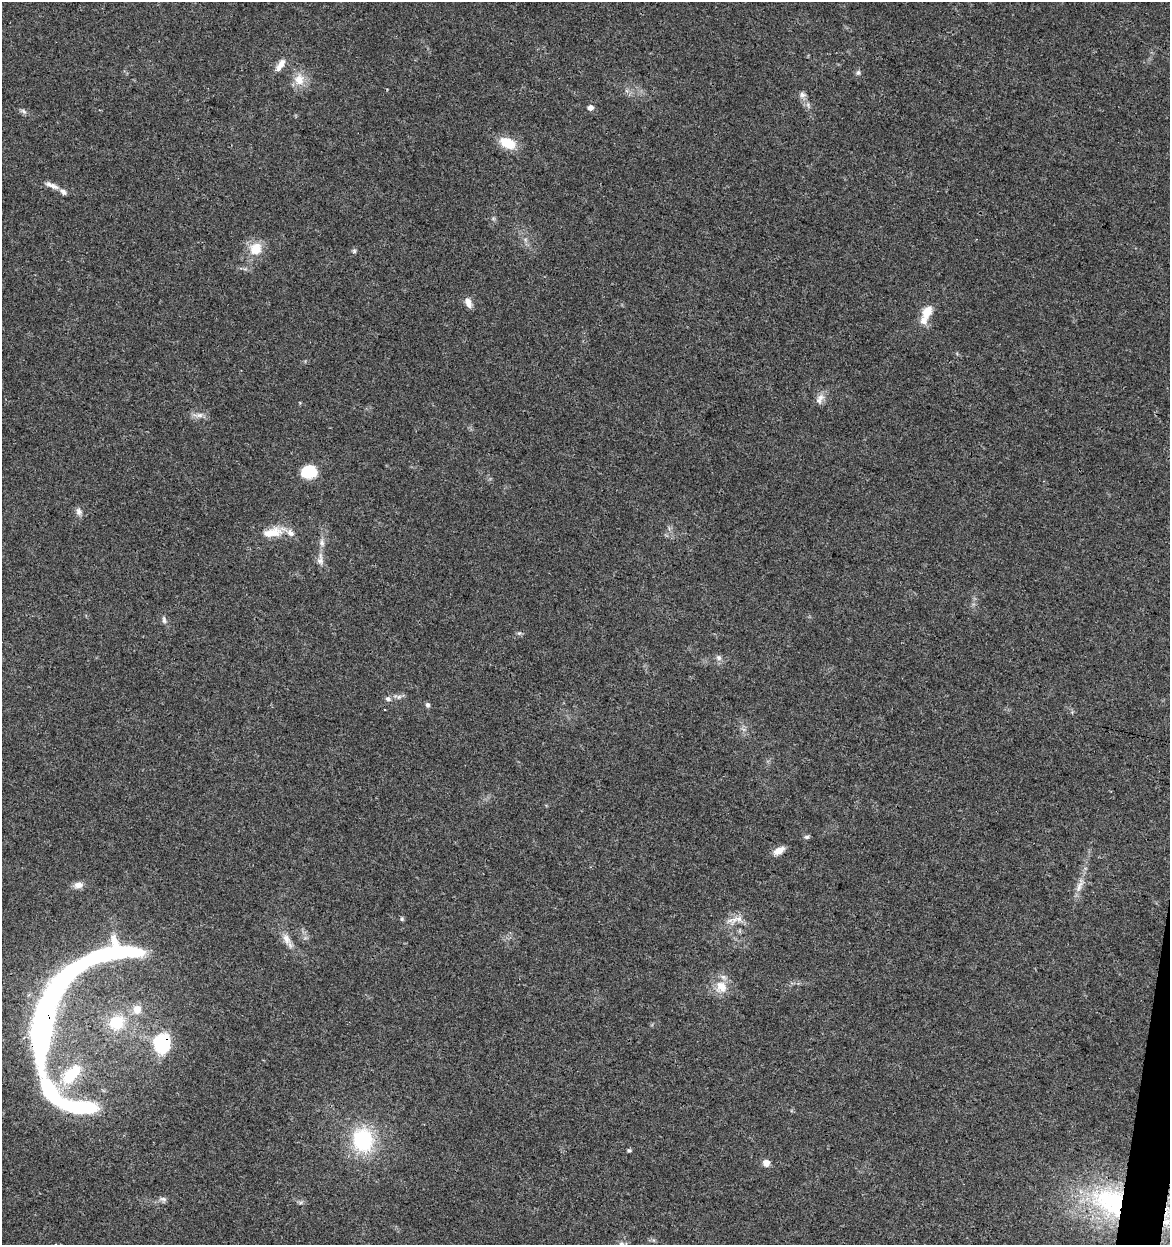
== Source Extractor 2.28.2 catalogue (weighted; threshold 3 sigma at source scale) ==
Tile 6 of 4 x 4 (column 2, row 2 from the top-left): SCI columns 1455-2622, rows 2488-3730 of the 5182 x 4982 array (HDU 1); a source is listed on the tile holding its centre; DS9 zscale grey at full resolution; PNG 1172 x 1247 px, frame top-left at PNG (2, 2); no overlay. Shown black and unused: <1% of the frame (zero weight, under 3 of 4 exposures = <1% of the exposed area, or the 3 px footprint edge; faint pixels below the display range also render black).
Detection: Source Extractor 2.28.2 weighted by HDU 2 'WHT'; one run over the whole footprint, this tile lists its part. Background 0.0353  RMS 0.0034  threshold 0.0155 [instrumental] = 3 sigma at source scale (4.5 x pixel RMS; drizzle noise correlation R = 1.50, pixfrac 1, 0.0396/0.0396 arcsec/px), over >= 5 px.
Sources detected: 53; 4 inside a brighter object's white glare — not listed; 5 inside a brighter listed object's ellipse — not listed separately; the other 44 listed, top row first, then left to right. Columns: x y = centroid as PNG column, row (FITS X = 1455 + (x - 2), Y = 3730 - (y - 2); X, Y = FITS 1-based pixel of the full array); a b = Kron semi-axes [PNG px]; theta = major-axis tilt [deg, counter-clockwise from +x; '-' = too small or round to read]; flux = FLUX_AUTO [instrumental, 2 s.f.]
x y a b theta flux
280 65 20 8 57 2.8
858 73 7 5 74 0.76
299 80 16 15 - 5.1
802 95 9 7 -13 1.3
808 105 7 4 -73 0.76
590 108 7 6 - 1.7
23 111 9 5 -48 0.87
507 143 18 11 -25 8.3
52 185 22 6 -23 2.4
256 249 17 16 - 6.6
354 251 6 6 - 0.62
468 302 12 7 -64 2.5
927 312 19 13 59 4.6
820 397 11 8 22 2.2
198 415 16 6 1 1.9
308 472 15 12 8 11
79 512 11 8 -78 1.5
272 532 28 12 12 6.5
320 559 18 8 89 2.3
164 620 11 5 -78 1
719 658 9 7 -45 1.2
399 697 7 6 - 0.94
388 699 8 6 -25 1.1
427 705 6 5 - 0.97
807 837 7 5 -12 0.7
779 851 15 7 29 2.7
78 885 12 8 6 2.2
1079 886 18 6 70 2.7
402 919 5 5 - 0.51
736 919 24 10 23 4
286 939 16 9 -63 2.9
721 986 17 13 -52 5.6
137 1009 12 11 - 3.5
45 1017 52 12 73 280
117 1023 21 19 34 12
162 1043 15 12 -63 31
69 1076 22 17 62 13
78 1107 33 9 -8 49
363 1140 31 26 -78 25
629 1150 5 4 - 0.55
766 1163 7 7 - 2.5
163 1199 10 5 -18 1
1109 1201 51 38 -31 48
1167 1222 13 9 32 3.8
Overlapping masked pixels (flux is a lower limit): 4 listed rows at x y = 45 1017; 162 1043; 1109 1201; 1167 1222